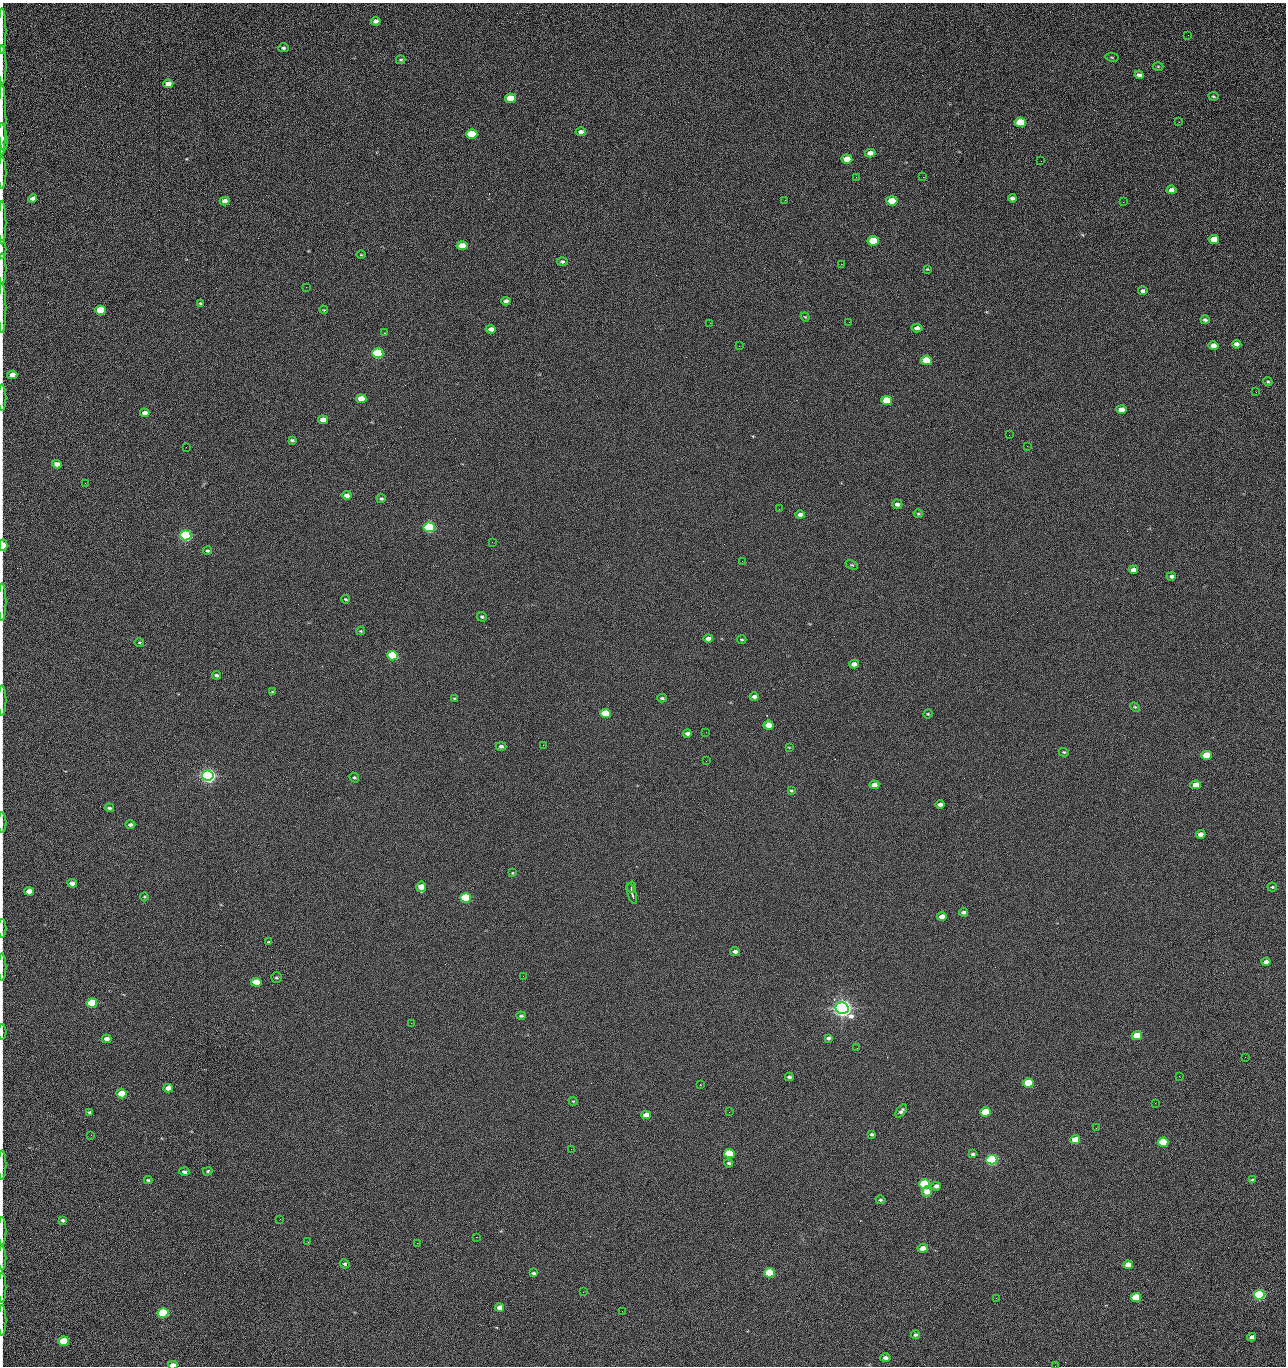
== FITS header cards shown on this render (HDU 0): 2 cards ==
NAXIS1  =                 1284 /fastest changing axis
NAXIS2  =                 1364 /next to fastest changing axis

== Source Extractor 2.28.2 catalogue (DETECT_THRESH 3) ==
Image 1284 x 1364 px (HDU 0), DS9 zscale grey, 1 PNG px = 1 image px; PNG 1288 x 1368 px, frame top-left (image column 1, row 1364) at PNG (2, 3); each listed source drawn as its Kron ellipse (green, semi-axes under 4 px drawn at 4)
Background 121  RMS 14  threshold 43.1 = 3 sigma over >= 5 px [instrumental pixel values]
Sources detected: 215; all 215 listed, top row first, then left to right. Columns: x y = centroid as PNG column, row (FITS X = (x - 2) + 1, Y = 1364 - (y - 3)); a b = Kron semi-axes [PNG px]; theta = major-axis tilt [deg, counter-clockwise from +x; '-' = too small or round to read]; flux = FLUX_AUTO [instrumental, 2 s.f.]
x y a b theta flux
376 21 5 4 - 4.7e+03
2 31 23 2 90 4.4e+03
1188 35 2 2 - 1.1e+03
283 48 5 4 - 1.8e+03
1112 57 7 3 -9 1.1e+03
401 60 5 3 - 1.1e+03
2 65 19 2 -89 3.6e+03
1158 67 5 3 - 9.7e+02
1139 75 4 4 - 2.9e+03
168 84 5 4 - 8.5e+03
1213 96 5 3 - 1.1e+03
511 98 5 4 - 2.4e+04
2 120 36 2 90 5.9e+03
1020 122 6 4 -9 4.4e+04
1179 122 3 2 - 1.4e+03
581 132 5 4 - 3.4e+03
472 134 5 4 - 5.4e+04
3 137 14 4 -83 3.8e+03
870 153 5 4 - 6.5e+03
847 159 5 4 - 1.6e+04
1041 161 2 2 - 1.7e+03
2 173 16 2 90 2.6e+03
856 177 2 2 - 2.4e+03
923 177 2 2 - 1.8e+04
1171 190 5 4 - 3.7e+03
1012 198 4 4 - 2.7e+03
33 199 4 4 - 4.9e+03
785 200 2 2 - 5.6e+02
225 201 5 4 - 6.1e+03
892 201 5 4 - 2.8e+04
1123 202 3 2 - 9.0e+02
2 223 21 2 90 3.6e+03
1214 239 5 4 - 2.4e+04
873 241 5 4 - 4.2e+04
462 246 5 4 - 2.0e+04
2 249 9 2 90 1.6e+03
361 255 5 3 - 8.4e+02
562 262 5 4 - 1.7e+03
841 264 2 2 - 2.6e+04
2 269 15 2 90 2.5e+03
927 269 4 3 - 8.4e+02
306 287 2 2 - 6.8e+02
1143 291 5 4 - 2.7e+03
506 301 4 4 - 3.1e+03
200 303 4 3 - 1.0e+03
2 308 25 2 90 4.1e+03
100 310 5 4 - 5.2e+04
324 310 4 3 - 7.2e+02
805 317 4 4 - 1.0e+03
1205 320 4 3 - 2.2e+03
849 322 2 2 - 6.9e+02
710 323 2 2 - 3.3e+03
917 328 5 4 - 4.0e+03
491 329 5 4 - 5.1e+03
384 333 3 2 - 6.3e+02
1237 344 4 4 - 4.4e+03
739 346 2 2 - 5.2e+02
1213 346 5 4 - 1.0e+04
378 353 5 5 - 1.6e+05
926 360 5 4 - 4.0e+04
12 375 5 4 - 1.1e+04
1268 382 5 4 - 1.3e+03
1256 392 3 2 - 1.1e+03
2 398 13 2 90 2.5e+03
361 399 5 4 - 2.0e+04
887 400 5 4 - 3.3e+04
1121 410 5 4 - 9.9e+03
145 413 4 4 - 4.7e+03
323 420 5 4 - 9.4e+03
1009 435 2 2 - 3.2e+03
292 440 4 3 - 1.6e+03
1027 446 2 2 - 5.8e+02
186 447 2 2 - 3.0e+03
57 464 5 4 - 5.9e+03
85 483 2 2 - 9.1e+02
347 495 5 4 - 5.0e+03
381 499 4 3 - 1.5e+03
897 504 5 4 - 3.5e+03
779 509 2 2 - 4.8e+02
918 514 5 3 - 1.1e+03
800 515 4 4 - 5.1e+03
429 527 5 5 - 2.0e+05
186 535 5 5 - 3.2e+05
492 542 2 2 - 2.7e+03
3 545 6 3 86 1.6e+04
207 551 4 4 - 1.3e+03
742 561 3 2 - 7.5e+02
852 565 6 4 -24 1.2e+03
1133 570 5 4 - 5.1e+03
1171 576 5 4 - 2.1e+03
346 599 4 3 - 9.9e+02
2 602 18 2 90 3.2e+03
482 617 5 4 - 1.6e+03
361 631 4 4 - 1.0e+03
708 638 5 4 - 4.9e+03
742 640 5 2 - 9.5e+02
139 642 5 3 - 8.9e+02
392 656 5 4 - 9.1e+04
854 664 5 4 - 7.4e+03
216 675 4 3 - 2.0e+03
272 692 4 3 - 1.2e+03
754 697 5 4 - 3.8e+03
454 698 4 2 - 7.2e+02
662 698 4 3 - 1.4e+03
2 700 15 2 90 2.3e+03
1135 707 5 3 - 1.0e+03
605 714 5 4 - 5.4e+04
928 714 5 4 - 9.6e+02
769 725 5 4 - 1.5e+04
706 732 2 2 - 6.2e+02
687 734 4 3 - 3.4e+03
543 745 2 2 - 3.2e+03
501 746 5 4 - 2.5e+03
789 747 3 2 - 6.6e+02
1064 752 5 4 - 1.2e+03
1206 755 5 4 - 2.7e+04
706 761 2 2 - 2.0e+03
208 776 6 5 - 7.0e+05
354 777 5 4 - 1.4e+03
874 785 5 4 - 6.1e+03
1196 785 5 4 - 1.3e+04
791 790 4 4 - 1.3e+03
940 804 5 4 - 3.9e+03
109 808 5 3 - 2.1e+03
2 823 10 2 90 1.4e+03
130 825 5 4 - 2.3e+03
1201 834 4 4 - 6.1e+03
512 873 3 3 - 7.7e+02
72 883 5 4 - 5.8e+03
421 887 5 5 - 1.3e+04
631 887 5 3 - 2.0e+03
1272 887 4 4 - 1.1e+03
29 891 5 4 - 9.8e+03
632 893 11 3 -72 3.3e+03
144 897 4 4 - 1.1e+03
466 898 5 4 - 1.3e+05
964 912 4 3 - 2.6e+03
942 917 5 4 - 9.3e+03
2 928 9 2 90 1.6e+03
268 942 3 3 - 1.5e+03
735 951 5 4 - 3.6e+03
1266 962 4 4 - 4.4e+03
2 967 13 2 90 2.1e+03
523 976 2 2 - 2.1e+03
276 977 5 5 - 1.4e+03
256 982 5 4 - 3.3e+04
92 1003 5 4 - 5.4e+04
842 1008 6 5 - 1.0e+06
521 1016 4 3 - 1.9e+03
411 1023 2 2 - 5.3e+03
2 1032 7 2 -90 1.2e+03
1137 1036 5 4 - 3.0e+04
828 1038 4 3 - 2.2e+03
107 1039 5 4 - 6.3e+03
857 1048 3 2 - 1.4e+03
1245 1057 2 2 - 2.0e+03
1179 1076 2 2 - 2.6e+03
789 1077 4 4 - 2.1e+03
1028 1083 5 4 - 4.8e+04
700 1085 2 2 - 6.5e+02
168 1088 5 4 - 7.4e+03
121 1094 5 4 - 3.2e+04
573 1101 5 3 - 9.4e+02
1155 1103 2 2 - 9.6e+02
901 1111 7 4 52 2.6e+03
90 1112 4 3 - 1.8e+03
729 1112 2 2 - 9.1e+02
986 1112 5 4 - 4.4e+04
646 1115 5 4 - 8.9e+03
1096 1128 2 2 - 4.4e+02
872 1134 4 3 - 1.9e+03
91 1135 2 2 - 2.6e+03
1075 1140 5 4 - 1.7e+04
1163 1142 5 4 - 5.8e+04
571 1149 2 2 - 9.6e+02
729 1154 5 4 - 7.9e+04
973 1154 4 3 - 2.1e+03
992 1160 5 5 - 2.8e+05
729 1163 4 4 - 1.6e+03
2 1165 14 2 90 2.5e+03
208 1171 5 3 - 1.3e+03
184 1172 5 4 - 2.7e+03
148 1180 4 3 - 1.3e+03
1252 1180 4 3 - 1.1e+03
925 1184 5 4 - 8.5e+04
936 1186 5 4 - 3.6e+03
927 1192 5 5 - 1.0e+04
880 1200 5 4 - 1.4e+03
280 1219 2 2 - 2.2e+03
62 1220 4 3 - 2.1e+03
2 1231 14 2 90 2.2e+03
476 1237 2 2 - 7.2e+03
308 1242 3 2 - 1.9e+03
417 1243 2 2 - 5.4e+03
923 1248 5 4 - 9.1e+03
2 1258 12 2 90 2.0e+03
345 1264 5 4 - 1.5e+03
1128 1265 5 4 - 1.4e+04
533 1273 4 3 - 1.6e+03
769 1273 5 4 - 8.1e+04
2 1288 15 2 90 2.5e+03
583 1292 2 2 - 5.5e+02
1259 1295 5 4 - 1.9e+05
1136 1297 5 4 - 4.6e+04
996 1298 2 2 - 2.7e+03
500 1307 4 4 - 7.7e+03
622 1311 2 2 - 7.6e+02
163 1313 5 4 - 1.0e+05
2 1320 15 2 90 2.5e+03
915 1335 4 4 - 2.0e+03
1252 1337 4 4 - 3.3e+03
64 1341 5 4 - 5.4e+04
885 1358 5 4 - 3.7e+03
173 1365 5 3 - 1.4e+04
1055 1366 2 2 - 1.9e+03
At the frame edge (FLAGS 8, measured only in part): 25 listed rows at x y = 2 31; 2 65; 2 120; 3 137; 2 173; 2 223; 2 249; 2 269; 2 308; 12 375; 2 398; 3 545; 2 602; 2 700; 2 823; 2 928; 2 967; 2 1032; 2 1165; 2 1231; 2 1258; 2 1288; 2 1320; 173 1365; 1055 1366

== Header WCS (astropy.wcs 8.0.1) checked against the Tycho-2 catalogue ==
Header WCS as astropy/WCSLIB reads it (CRVAL/CRPIX/CD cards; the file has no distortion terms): RA---TAN/DEC--TAN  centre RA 15:41:41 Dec +51:59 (235.42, +51.98 deg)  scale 1.26 arcsec/px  FOV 26.9' x 28.5'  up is +92 deg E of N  parity flipped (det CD > 0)
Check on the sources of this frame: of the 60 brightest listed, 11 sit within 2.0 arcsec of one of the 12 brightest Tycho-2 stars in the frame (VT <= 12.29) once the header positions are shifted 0.50 arcsec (0.40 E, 0.30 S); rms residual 1.05 arcsec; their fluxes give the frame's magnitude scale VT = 24.59 - 2.5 log10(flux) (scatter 0.15 mag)
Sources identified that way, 11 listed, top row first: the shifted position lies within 2.0 arcsec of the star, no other Tycho-2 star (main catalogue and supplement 1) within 4.0 arcsec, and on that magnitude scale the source's flux lands within +1.5 / -3 mag of the star's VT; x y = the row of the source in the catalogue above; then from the Tycho-2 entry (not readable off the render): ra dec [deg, ICRS J2000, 3 dp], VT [Tycho-2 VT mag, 2 dp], TYC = Tycho-2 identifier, HIP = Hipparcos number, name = IAU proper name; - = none
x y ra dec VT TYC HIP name
378 353 235.614 +52.064 11.61 3489-1132-1 - -
429 527 235.514 +52.049 11.19 3489-1407-1 - -
186 535 235.515 +52.133 11.12 3489-1380-1 - -
208 776 235.378 +52.130 9.31 3489-1322-1 76850 -
466 898 235.303 +52.042 11.52 3489-958-1 - -
842 1008 235.232 +51.912 9.59 3489-824-1 - -
992 1160 235.143 +51.862 10.97 3489-1016-1 - -
925 1184 235.131 +51.886 12.29 3489-908-1 - -
769 1273 235.084 +51.941 11.45 3489-1346-1 - -
1259 1295 235.062 +51.771 11.53 3489-1453-1 - -
163 1313 235.075 +52.152 11.74 3489-912-1 - -